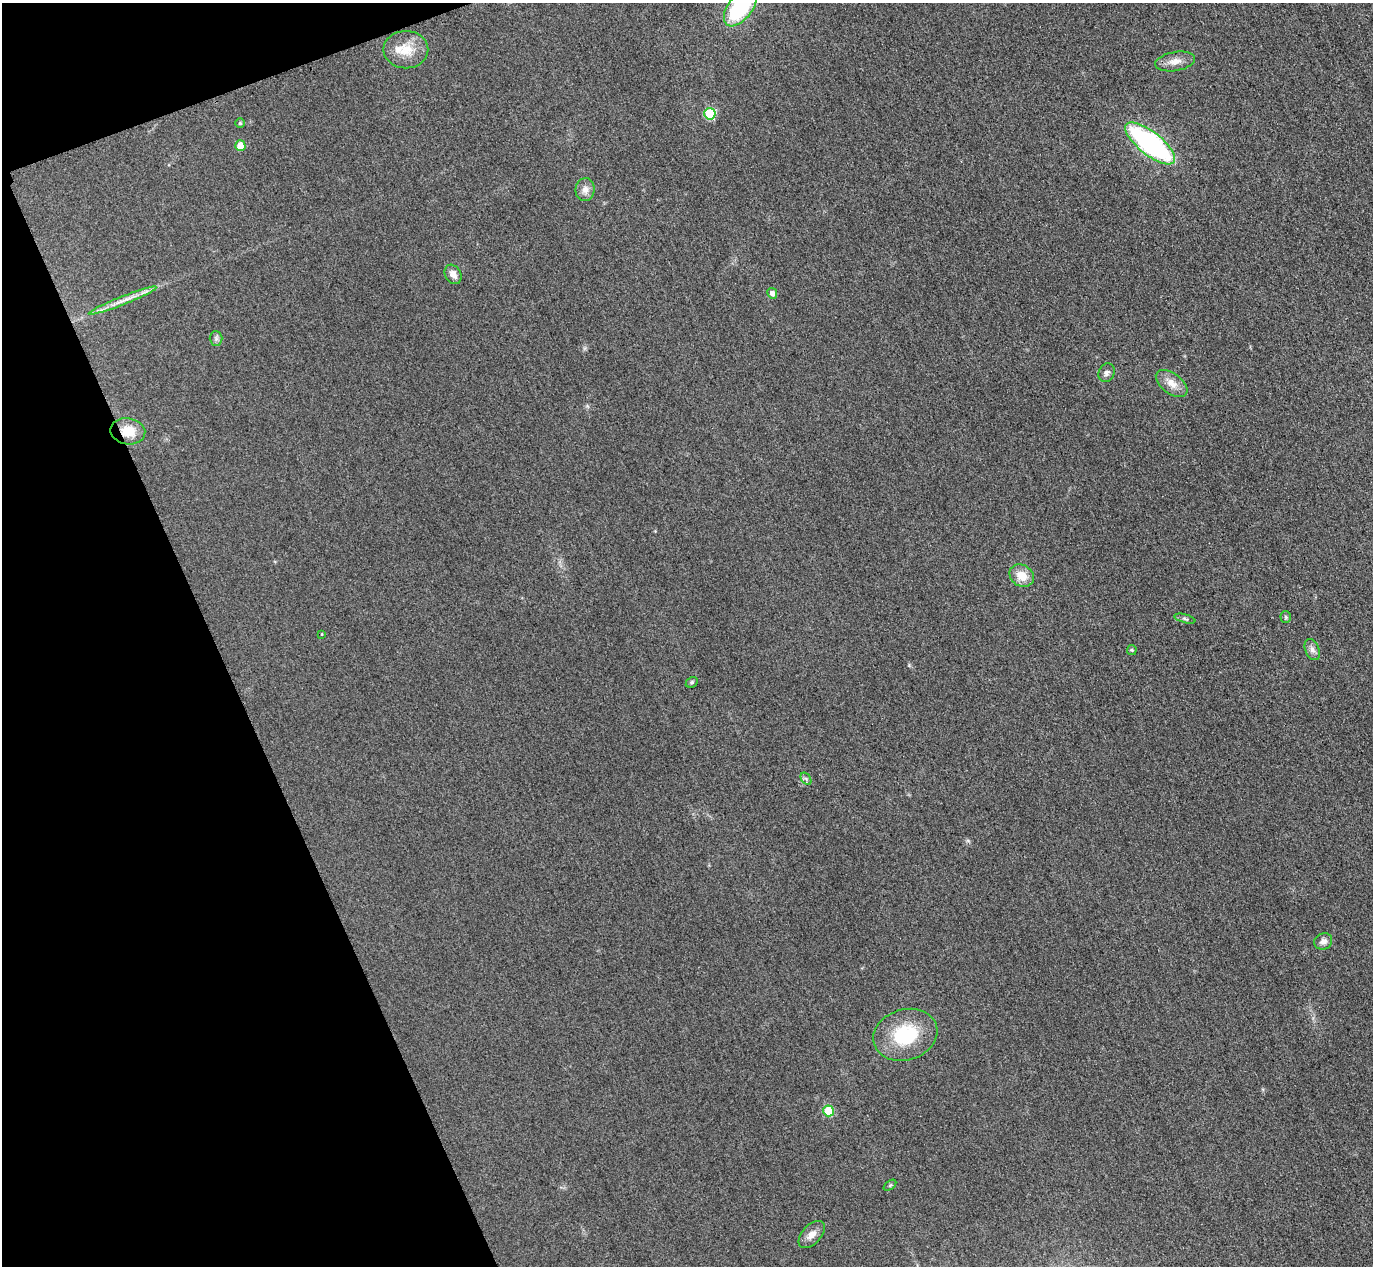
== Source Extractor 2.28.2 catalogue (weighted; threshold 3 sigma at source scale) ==
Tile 5 of 4 x 4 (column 1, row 2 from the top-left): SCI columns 31-1401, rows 2833-4096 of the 5546 x 5533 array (HDU 1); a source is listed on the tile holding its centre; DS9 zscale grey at full resolution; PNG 1375 x 1268 px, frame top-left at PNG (2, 3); each listed source drawn as its Kron ellipse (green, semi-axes under 4 px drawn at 4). Shown black and unused: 18% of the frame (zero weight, under 3 of 4 exposures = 3% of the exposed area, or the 3 px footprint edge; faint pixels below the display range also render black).
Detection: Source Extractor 2.28.2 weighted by HDU 2 'WHT'; one run over the whole footprint, this tile lists its part. Background 0.148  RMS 0.019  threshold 0.0859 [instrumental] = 3 sigma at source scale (4.5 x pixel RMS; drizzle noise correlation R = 1.50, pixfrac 1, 0.05/0.05 arcsec/px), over >= 5 px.
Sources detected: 28; all 28 listed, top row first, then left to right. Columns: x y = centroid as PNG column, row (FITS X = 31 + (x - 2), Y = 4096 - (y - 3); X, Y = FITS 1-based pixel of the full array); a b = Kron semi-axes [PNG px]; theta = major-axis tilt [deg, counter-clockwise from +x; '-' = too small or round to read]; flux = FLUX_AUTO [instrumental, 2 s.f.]
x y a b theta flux
740 7 22 12 53 180
406 50 22 18 0 43
1175 61 20 9 9 18
710 114 5 5 - 110
240 123 5 5 - 2.5
1150 143 30 11 -38 380
240 146 5 5 - 31
585 190 11 9 82 12
453 274 10 7 -59 12
772 293 5 5 - 8.9
123 301 36 4 22 21
216 339 7 6 - 5.2
1107 373 9 8 - 6.7
1172 383 18 10 -36 21
128 431 17 13 -9 36
1022 576 13 10 -34 27
1286 617 6 5 - 2.9
1185 619 11 3 -15 3.8
322 634 3 2 - 1.3
1132 650 5 4 - 2.4
1312 650 11 7 -68 8.2
692 682 6 5 - 3.4
806 779 7 4 -56 3.6
1323 941 9 8 - 9.4
905 1035 33 25 17 110
829 1111 5 5 - 83
890 1185 7 4 37 2.3
812 1235 16 9 47 15
Overlapping masked pixels (flux is a lower limit): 1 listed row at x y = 128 431
Isophote crosses this tile's border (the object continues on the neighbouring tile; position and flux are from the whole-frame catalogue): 1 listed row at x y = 740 7